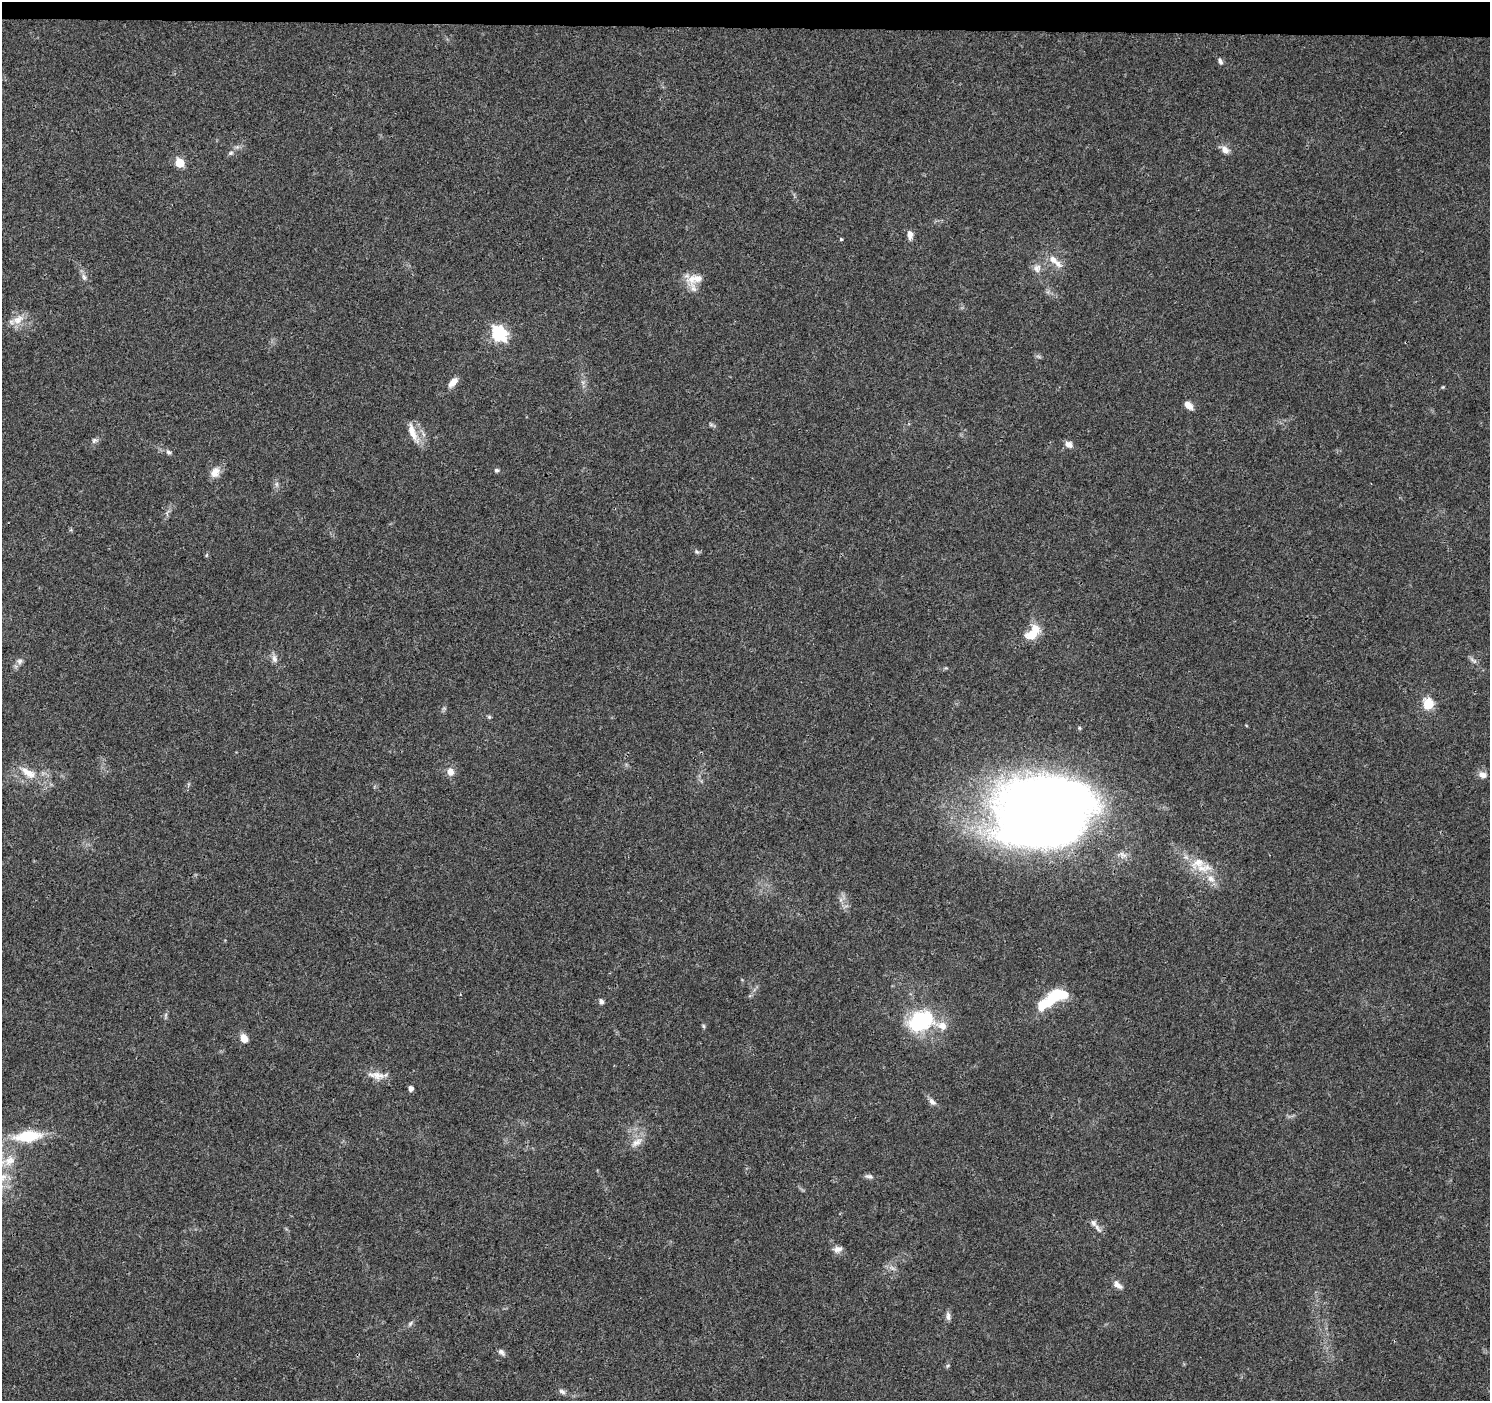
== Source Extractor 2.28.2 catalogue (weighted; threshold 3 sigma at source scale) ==
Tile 2 of 3 x 3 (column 2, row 1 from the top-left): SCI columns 1488-2975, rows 3028-4426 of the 4471 x 4709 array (HDU 1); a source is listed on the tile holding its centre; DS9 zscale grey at full resolution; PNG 1492 x 1403 px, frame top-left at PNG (2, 2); no overlay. Shown black and unused: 2% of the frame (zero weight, under 3 of 4 exposures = <1% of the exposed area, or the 3 px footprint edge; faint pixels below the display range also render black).
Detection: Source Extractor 2.28.2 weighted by HDU 2 'WHT'; one run over the whole footprint, this tile lists its part. Background 0.0484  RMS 0.0039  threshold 0.0174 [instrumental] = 3 sigma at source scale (4.5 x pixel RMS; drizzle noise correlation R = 1.50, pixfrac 1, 0.0396/0.0396 arcsec/px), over >= 5 px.
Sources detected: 65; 1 inside a brighter object's white glare — not listed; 5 inside a brighter listed object's ellipse — not listed separately; the other 59 listed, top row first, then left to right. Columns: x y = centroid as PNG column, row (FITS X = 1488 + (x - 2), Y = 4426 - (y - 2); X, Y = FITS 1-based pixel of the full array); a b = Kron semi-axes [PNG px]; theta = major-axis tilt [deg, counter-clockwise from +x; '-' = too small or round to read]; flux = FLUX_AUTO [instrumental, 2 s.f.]
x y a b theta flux
1220 61 9 5 -67 1
237 147 6 5 - 0.86
1225 150 10 8 -50 2.8
231 153 8 5 27 0.87
180 163 6 5 - 16
910 235 11 7 -86 2.2
841 239 4 4 - 0.45
1053 260 21 9 -40 4.6
1037 268 12 11 - 2.7
84 277 10 6 -74 1.4
695 279 27 13 -1 5.7
18 319 18 11 31 4.6
499 334 7 6 - 86
1038 356 7 4 -19 0.69
453 382 13 7 47 3.2
1443 387 5 4 - 0.38
1188 405 10 6 -41 3
711 425 7 4 0 0.7
413 432 29 8 -67 5.1
94 440 9 7 16 1.1
1069 444 10 7 -32 2.2
168 452 6 6 - 0.93
496 470 5 5 - 0.9
215 472 14 11 61 3.5
277 484 7 4 -90 0.89
697 551 7 5 -35 0.76
206 555 6 4 88 0.47
1033 633 22 12 45 8.2
274 659 12 7 -78 1.9
1473 660 14 4 -40 1.2
20 661 9 8 - 1.4
1428 704 6 6 - 25
489 717 6 4 -45 0.55
450 772 9 8 - 3
28 773 25 10 -33 6.5
1482 775 11 8 -22 2.5
1042 811 97 72 8 420
1201 868 21 11 -12 6.9
1056 996 28 13 25 17
601 1001 8 5 -64 1.1
165 1015 7 4 70 0.68
921 1021 29 20 23 31
703 1026 6 4 -50 0.57
244 1038 8 6 -62 4.5
378 1075 23 10 -8 4.2
410 1088 5 5 - 1.9
932 1102 11 7 -46 1.7
28 1136 33 13 6 16
637 1142 20 9 34 3.8
869 1176 11 6 -9 1.3
1097 1228 17 5 -53 1.8
838 1249 12 8 19 2.2
892 1268 11 4 -33 1.2
1117 1285 15 7 -41 2.2
948 1316 12 5 -84 1.4
410 1323 9 5 48 0.93
501 1352 10 6 -41 1.3
948 1365 6 4 19 0.48
562 1391 10 6 -26 1.3
Overlapping masked pixels (flux is a lower limit): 1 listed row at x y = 1042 811